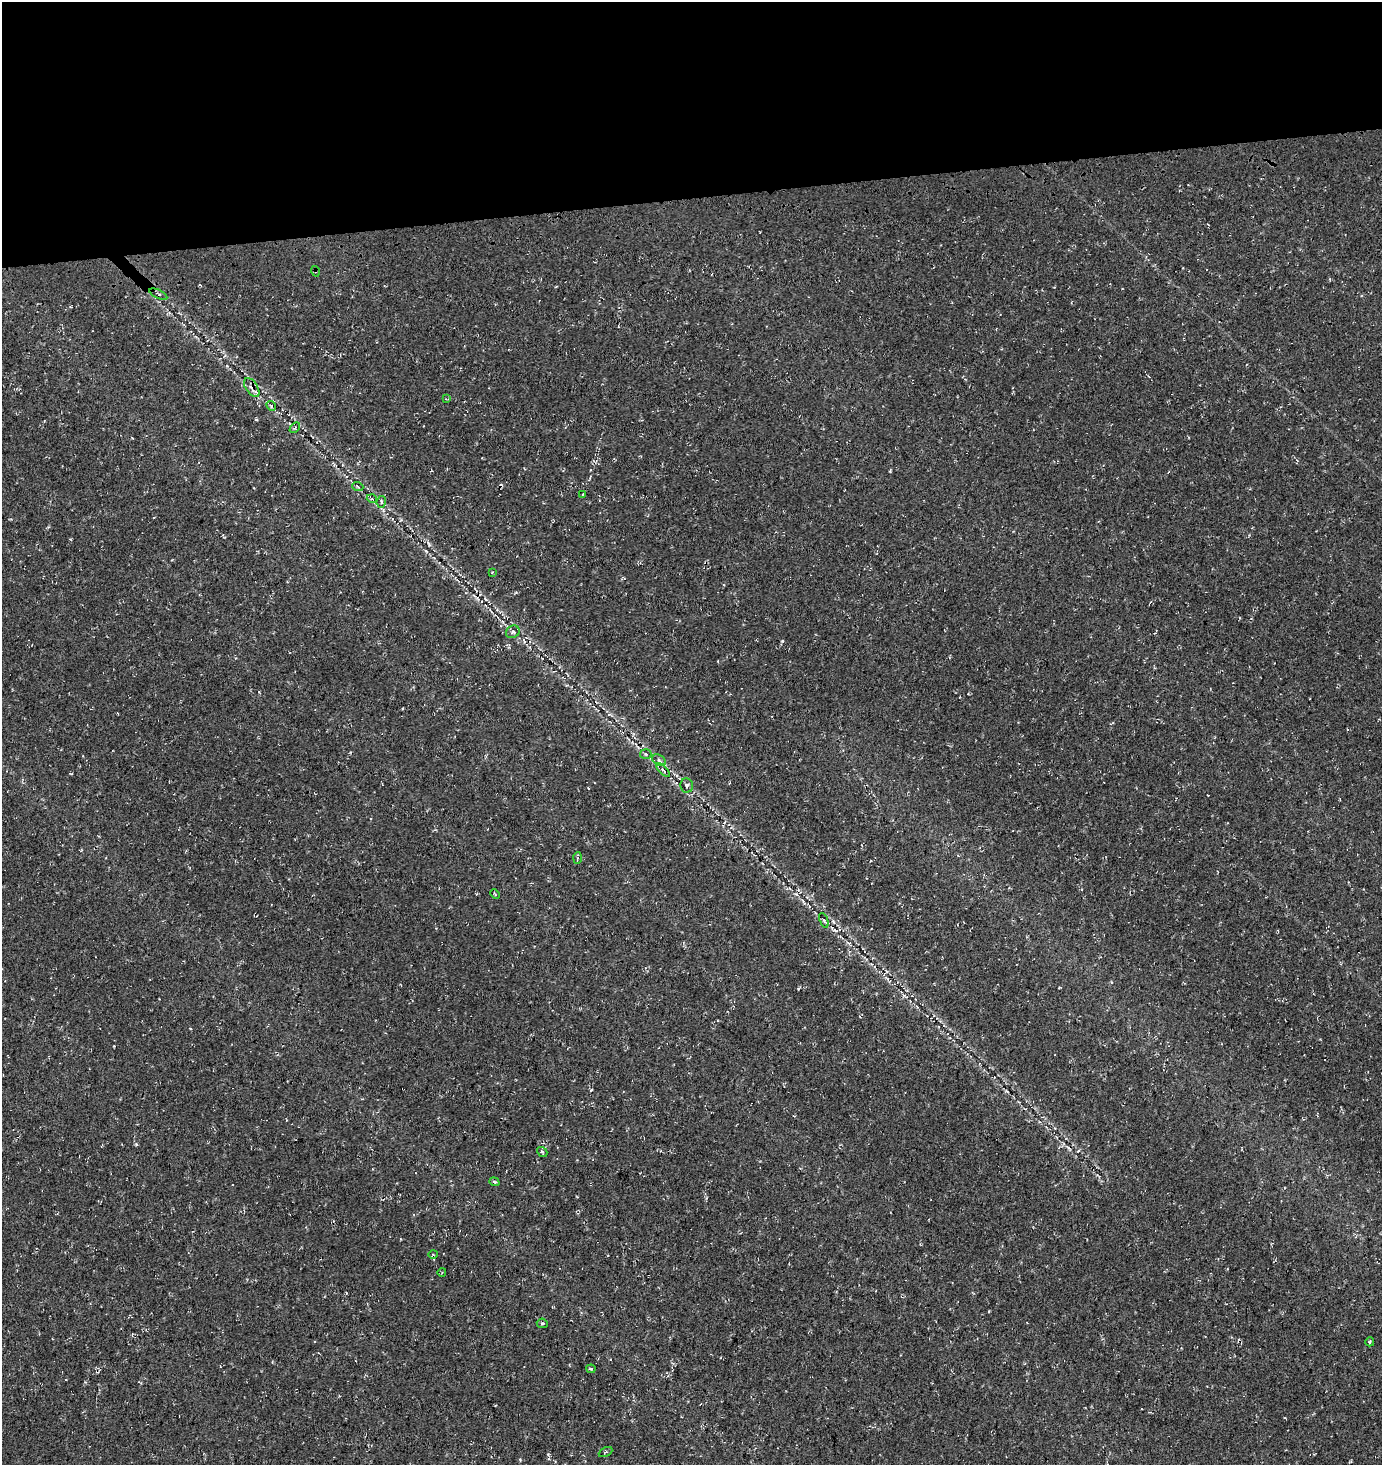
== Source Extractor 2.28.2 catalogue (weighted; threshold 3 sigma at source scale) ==
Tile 2 of 3 x 3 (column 2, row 1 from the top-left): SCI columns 1561-2940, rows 3096-4558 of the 4461 x 4729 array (HDU 1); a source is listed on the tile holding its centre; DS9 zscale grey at full resolution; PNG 1384 x 1467 px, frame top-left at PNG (2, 2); each listed source drawn as its Kron ellipse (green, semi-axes under 4 px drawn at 4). Shown black and unused: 14% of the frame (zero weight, under 3 of 4 exposures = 13% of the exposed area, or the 3 px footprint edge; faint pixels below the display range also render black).
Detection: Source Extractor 2.28.2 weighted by HDU 2 'WHT'; one run over the whole footprint, this tile lists its part. Background 0.0444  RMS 0.0046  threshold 0.0206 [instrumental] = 3 sigma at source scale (4.5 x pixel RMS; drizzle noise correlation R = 1.50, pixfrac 1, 0.0396/0.0396 arcsec/px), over >= 5 px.
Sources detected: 36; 7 cosmic-ray / hot-pixel residue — neither listed nor drawn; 2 inside a brighter listed object's ellipse — not listed separately; the other 27 listed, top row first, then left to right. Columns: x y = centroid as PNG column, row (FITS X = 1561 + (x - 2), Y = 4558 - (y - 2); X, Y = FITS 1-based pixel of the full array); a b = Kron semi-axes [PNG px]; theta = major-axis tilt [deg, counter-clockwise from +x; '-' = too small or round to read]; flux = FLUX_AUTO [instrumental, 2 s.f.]
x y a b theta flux
315 271 5 3 - 0.42
158 294 10 4 -26 0.86
252 387 11 6 -57 1.9
446 399 3 3 - 0.34
271 406 5 4 - 0.6
295 428 6 2 45 0.47
358 487 6 3 -21 0.51
583 494 4 2 - 0.41
372 499 5 3 - 0.47
381 502 6 4 83 0.81
492 572 3 3 - 0.49
513 632 7 6 - 1.1
646 754 5 5 - 0.78
659 760 8 5 -31 0.95
663 770 8 4 -45 0.8
687 785 7 6 - 1.2
578 858 6 4 88 0.58
495 894 5 3 - 0.43
824 920 7 3 -68 0.59
542 1152 5 4 - 0.62
494 1182 5 4 - 0.76
433 1254 4 4 - 0.53
442 1272 4 3 - 0.37
542 1323 5 4 - 0.81
1370 1342 4 3 - 0.6
591 1369 4 4 - 0.53
606 1452 7 3 25 0.55
Overlapping masked pixels (flux is a lower limit): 3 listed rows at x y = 315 271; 252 387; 646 754
Unlisted compact peaks at least as high as the median listed source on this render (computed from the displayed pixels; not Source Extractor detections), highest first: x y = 136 1144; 114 1046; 548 1454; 256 419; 383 510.